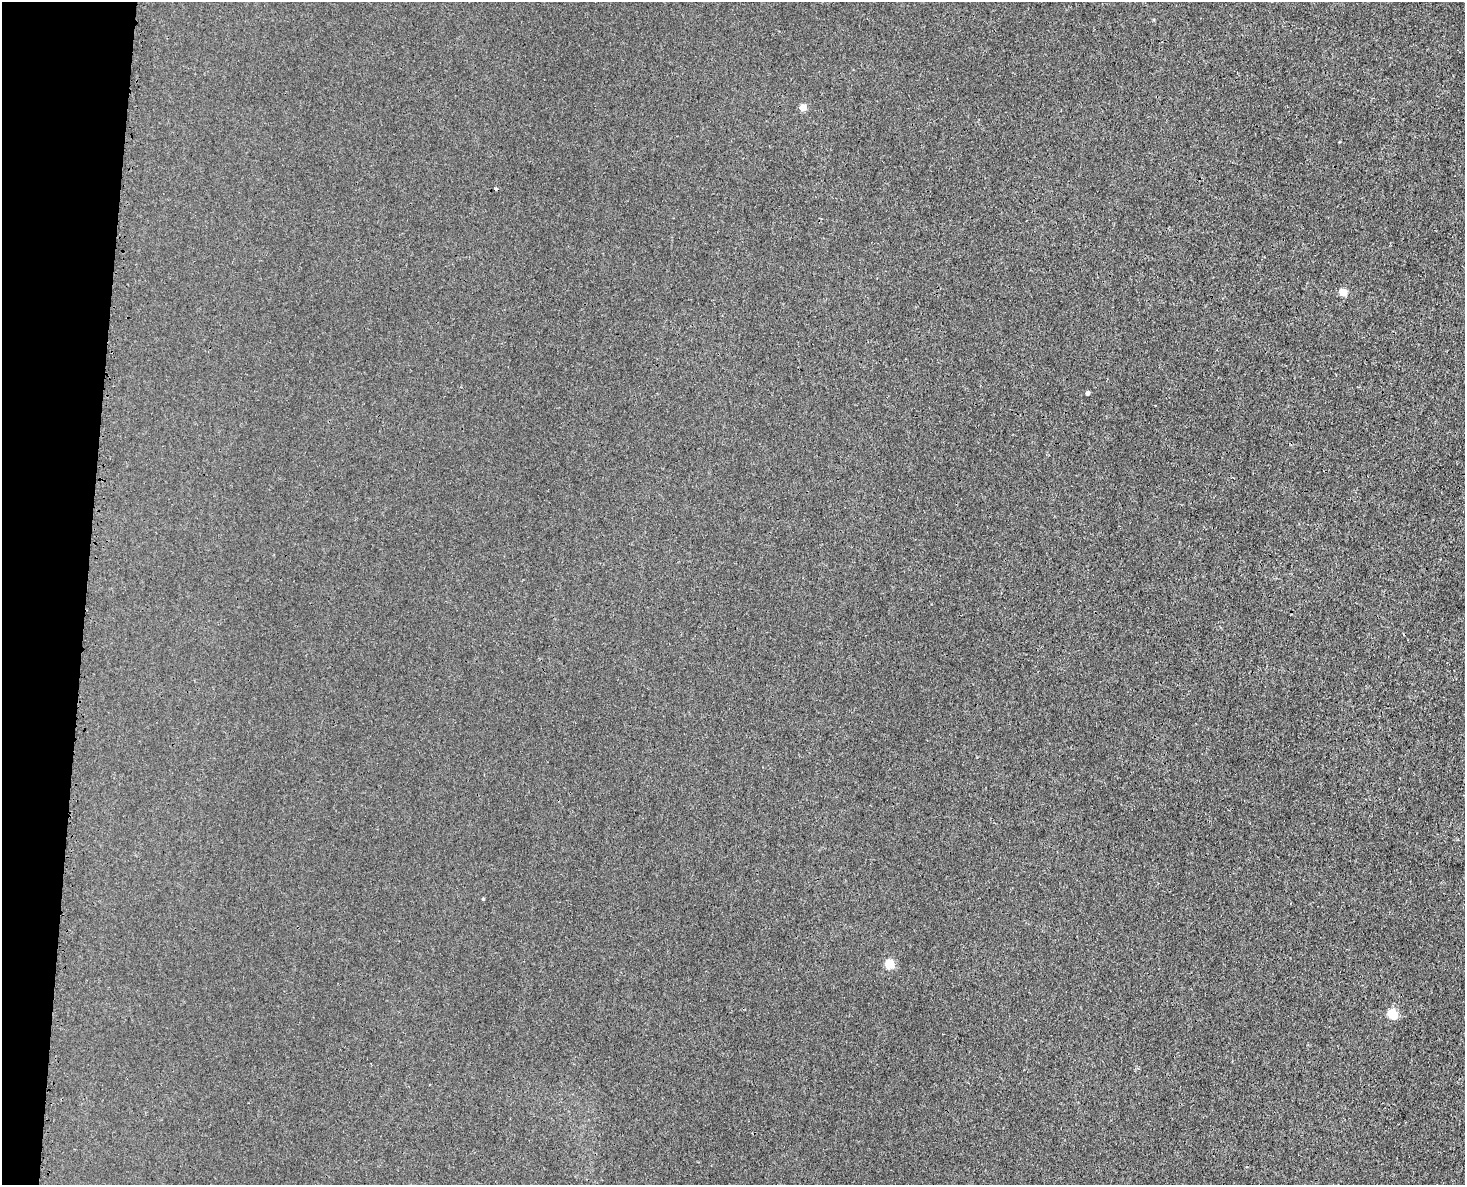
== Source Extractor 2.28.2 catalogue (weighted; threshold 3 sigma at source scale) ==
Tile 7 of 3 x 4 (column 1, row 3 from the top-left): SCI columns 298-1760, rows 1241-2423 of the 4872 x 4844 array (HDU 1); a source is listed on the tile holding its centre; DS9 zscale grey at full resolution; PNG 1467 x 1187 px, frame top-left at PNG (2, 2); no overlay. Shown black and unused: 6% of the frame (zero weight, under 3 of 4 exposures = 7% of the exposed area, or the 3 px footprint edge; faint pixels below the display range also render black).
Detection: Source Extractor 2.28.2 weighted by HDU 2 'WHT'; one run over the whole footprint, this tile lists its part. Background 0.00847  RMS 0.0023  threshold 0.0102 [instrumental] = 3 sigma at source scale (4.5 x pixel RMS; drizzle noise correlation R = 1.50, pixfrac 1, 0.05/0.05 arcsec/px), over >= 5 px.
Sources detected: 7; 1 cosmic-ray / hot-pixel residue — not listed; the other 6 listed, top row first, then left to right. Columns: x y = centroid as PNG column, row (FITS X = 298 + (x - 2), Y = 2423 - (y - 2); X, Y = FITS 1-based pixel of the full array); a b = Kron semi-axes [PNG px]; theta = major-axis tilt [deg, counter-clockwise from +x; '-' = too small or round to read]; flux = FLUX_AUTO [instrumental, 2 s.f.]
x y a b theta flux
803 107 5 5 - 4.8
1343 292 5 5 - 5.4
1087 393 4 4 - 0.57
483 899 3 3 - 0.23
889 964 5 5 - 11
1392 1014 7 5 -50 11